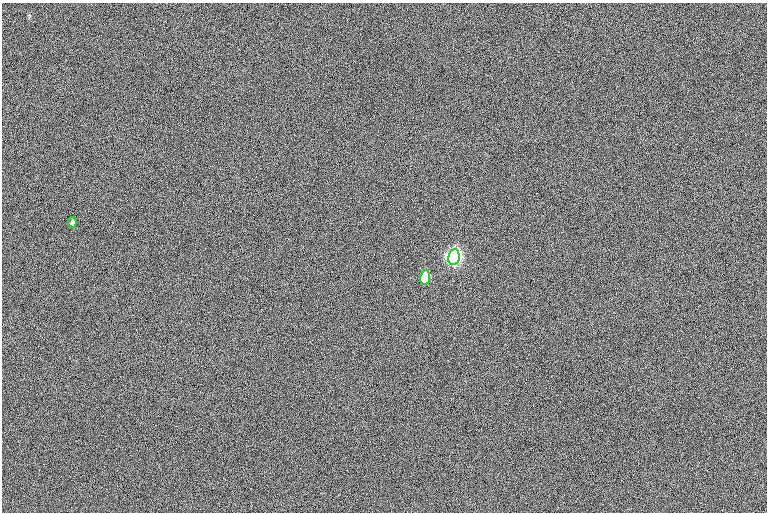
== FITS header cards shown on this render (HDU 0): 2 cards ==
NAXIS1  =                  765
NAXIS2  =                  510

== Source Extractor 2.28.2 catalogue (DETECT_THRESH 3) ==
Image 765 x 510 px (HDU 0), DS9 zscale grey, 1 PNG px = 1 image px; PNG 769 x 514 px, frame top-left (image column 1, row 510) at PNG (2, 3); each listed source drawn as its Kron ellipse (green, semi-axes under 4 px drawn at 4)
Background -1.25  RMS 12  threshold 35.3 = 3 sigma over >= 5 px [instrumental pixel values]
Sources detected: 3; all 3 listed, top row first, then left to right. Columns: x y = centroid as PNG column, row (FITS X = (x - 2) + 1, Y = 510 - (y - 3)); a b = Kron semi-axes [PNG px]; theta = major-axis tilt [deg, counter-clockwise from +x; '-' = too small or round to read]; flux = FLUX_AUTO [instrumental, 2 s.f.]
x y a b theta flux
72 222 6 4 84 1700
454 257 8 5 80 370000
425 277 7 5 80 56000